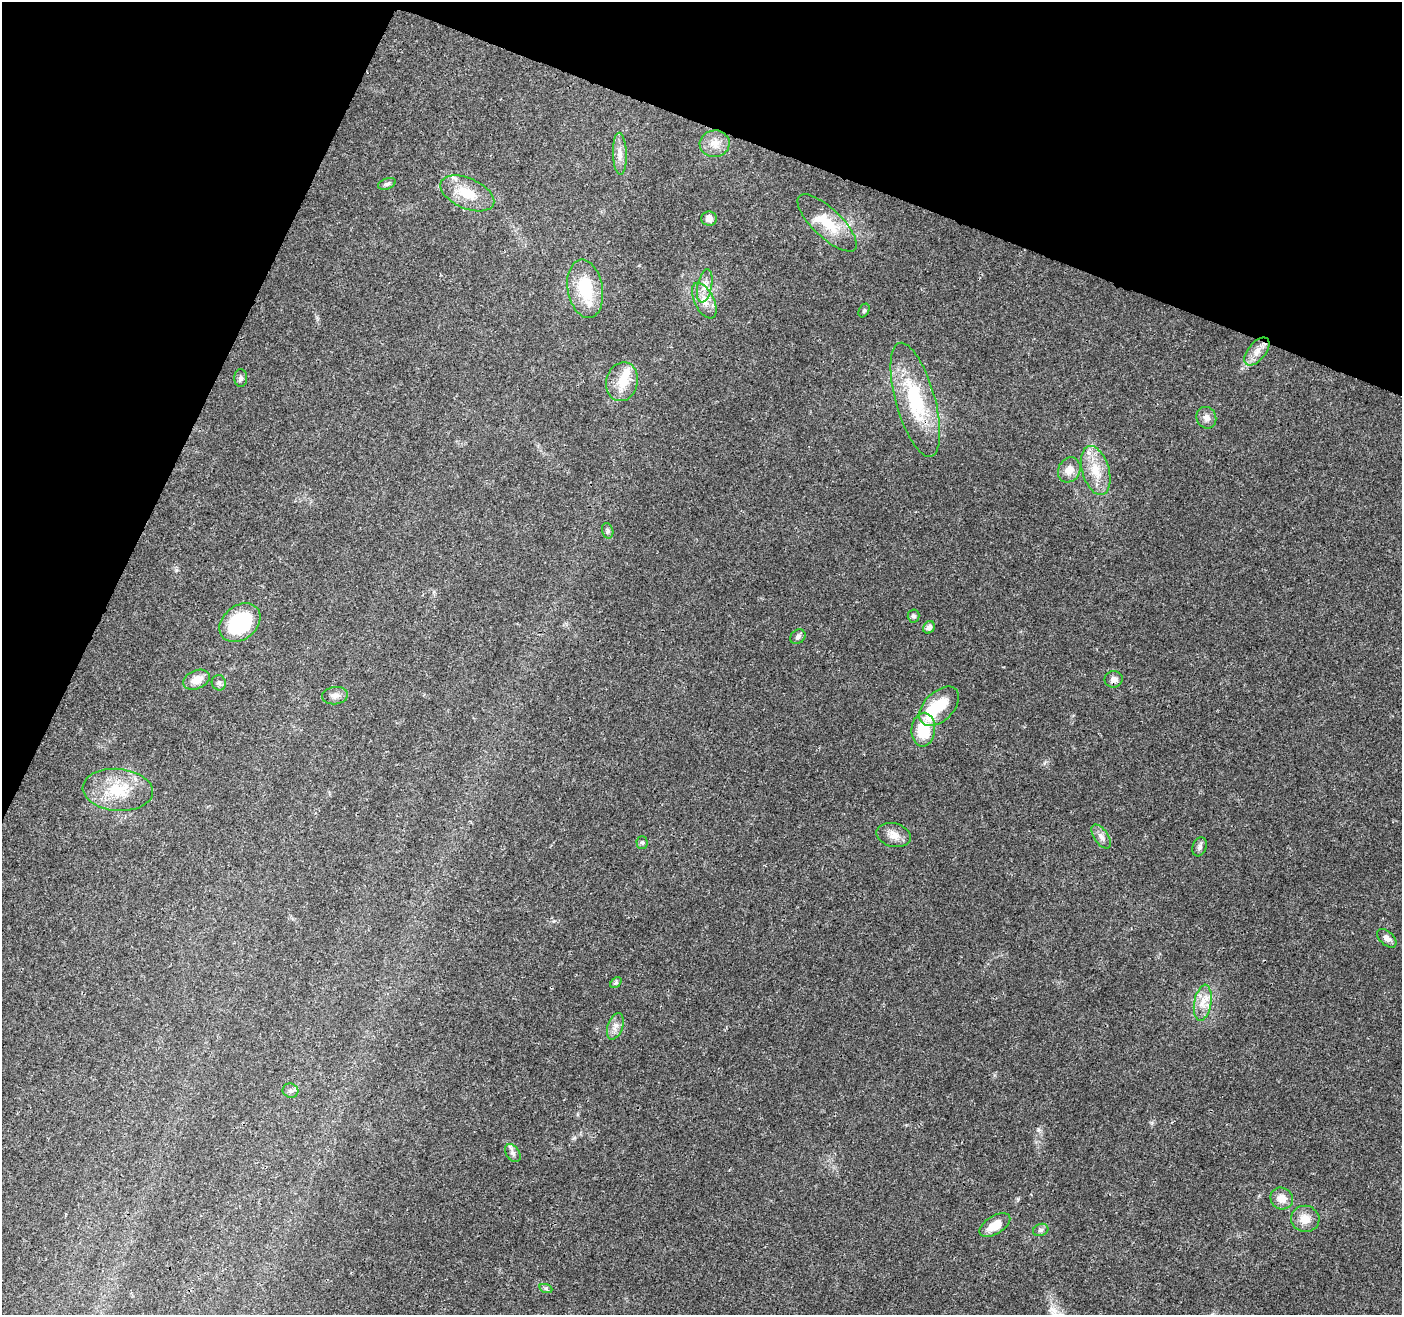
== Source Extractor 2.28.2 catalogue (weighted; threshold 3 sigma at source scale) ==
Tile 2 of 4 x 4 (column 2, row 1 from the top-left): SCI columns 1412-2811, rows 4151-5463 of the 5623 x 5745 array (HDU 1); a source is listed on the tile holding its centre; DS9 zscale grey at full resolution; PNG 1404 x 1317 px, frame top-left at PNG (2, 2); each listed source drawn as its Kron ellipse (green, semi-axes under 4 px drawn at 4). Shown black and unused: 20% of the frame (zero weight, under 3 of 4 exposures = <1% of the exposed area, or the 3 px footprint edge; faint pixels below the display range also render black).
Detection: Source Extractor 2.28.2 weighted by HDU 2 'WHT'; one run over the whole footprint, this tile lists its part. Background 0.0271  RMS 0.0025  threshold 0.0114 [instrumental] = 3 sigma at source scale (4.5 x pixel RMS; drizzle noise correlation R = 1.50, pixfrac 1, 0.0396/0.0396 arcsec/px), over >= 5 px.
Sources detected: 46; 1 inside a brighter object's white glare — neither listed nor drawn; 1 inside a brighter listed object's ellipse — not listed separately; the other 44 listed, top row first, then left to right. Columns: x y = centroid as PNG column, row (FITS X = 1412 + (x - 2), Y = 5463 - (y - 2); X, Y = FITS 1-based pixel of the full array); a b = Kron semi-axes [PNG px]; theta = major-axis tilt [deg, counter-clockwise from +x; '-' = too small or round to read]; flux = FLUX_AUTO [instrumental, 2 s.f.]
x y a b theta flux
715 144 15 13 4 2.8
620 154 21 7 -88 2.1
387 184 9 5 21 0.65
467 193 28 15 -23 6.6
709 219 8 7 - 1.3
827 223 38 14 -44 7.7
705 286 17 7 79 2.2
585 289 29 17 -80 11
704 301 19 9 -64 2.9
864 310 7 5 63 0.42
1257 351 16 9 51 2.5
241 378 9 6 89 0.66
622 382 20 15 77 5.1
915 400 59 19 -74 20
1206 418 11 9 -65 1.6
1069 470 13 11 62 2.4
1096 470 25 13 -74 5.6
608 531 8 5 -73 0.54
913 616 6 6 - 0.59
240 623 23 17 39 22
929 627 6 5 - 0.93
798 637 8 6 42 0.7
1114 679 9 8 - 1.3
196 680 14 9 22 2.9
219 683 8 7 - 0.64
335 696 13 8 7 1.3
939 706 24 14 44 7.3
923 730 17 12 85 9.7
118 790 35 21 -5 11
894 835 17 11 -14 2.4
1101 836 14 7 -55 1.3
642 842 6 5 - 0.47
1200 847 10 7 71 0.86
1387 938 11 6 -43 1.2
616 983 6 4 49 0.48
1203 1003 18 8 80 3
615 1026 14 7 71 1.6
290 1091 8 7 - 0.78
513 1153 10 6 -53 0.91
1282 1198 11 10 - 2.5
1305 1219 14 13 - 2.9
995 1225 17 9 32 4
1041 1230 8 6 20 0.68
546 1289 7 4 -20 0.43